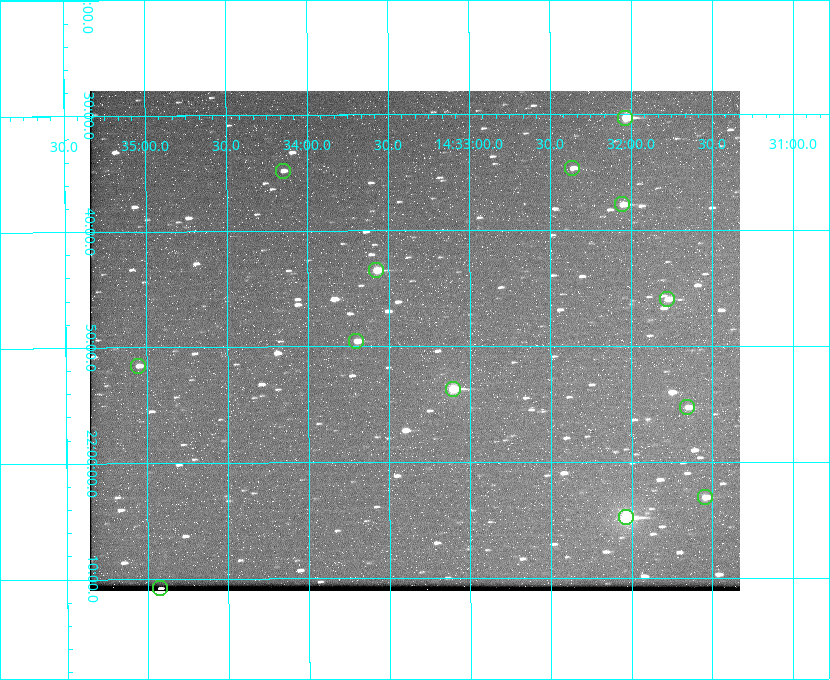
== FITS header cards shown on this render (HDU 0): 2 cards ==
NAXIS1  =                  650 / Width of table row in bytes
NAXIS2  =                  500 / Number of rows in table

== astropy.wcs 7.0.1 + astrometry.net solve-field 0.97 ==
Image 650 x 500 px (HDU 0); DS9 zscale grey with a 90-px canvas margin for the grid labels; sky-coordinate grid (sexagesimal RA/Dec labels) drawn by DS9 from the SOLVED WCS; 13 Tycho-2 reference stars matched to detected sources circled (green)
Header WCS: none
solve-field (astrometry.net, Tycho-2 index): SOLVED blind (the file carries no WCS)
Solved WCS: RA---TAN-SIP/DEC--TAN-SIP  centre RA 14:33:20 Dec +21:50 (218.34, +21.83 deg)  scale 5.17 arcsec/px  FOV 56.0' x 43.1'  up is -180 deg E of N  parity flipped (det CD > 0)
(file carries no celestial WCS; the grid is the blind solution)
Tycho-2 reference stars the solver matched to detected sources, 13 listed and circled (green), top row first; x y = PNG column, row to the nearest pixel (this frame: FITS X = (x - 90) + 1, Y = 500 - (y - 91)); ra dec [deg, ICRS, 3 dp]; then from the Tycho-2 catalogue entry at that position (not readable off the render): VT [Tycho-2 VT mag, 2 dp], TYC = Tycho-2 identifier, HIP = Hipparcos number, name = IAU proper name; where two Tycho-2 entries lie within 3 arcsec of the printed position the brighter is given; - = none
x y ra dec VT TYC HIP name
625 118 218.009 +21.506 9.86 1482-261-1 71070 -
572 168 218.091 +21.578 11.86 1482-488-1 - -
283 171 218.538 +21.580 12.32 1482-583-1 - -
622 204 218.013 +21.630 10.90 1482-192-1 - -
376 270 218.394 +21.724 10.38 1482-83-1 - -
667 299 217.944 +21.766 11.64 1482-281-1 - -
356 341 218.426 +21.826 11.53 1482-602-1 - -
138 366 218.763 +21.860 11.96 1483-381-1 - -
453 389 218.276 +21.895 9.80 1482-882-1 - -
687 407 217.914 +21.922 12.06 1482-114-1 - -
705 497 217.886 +22.051 11.56 1482-538-1 - -
626 517 218.009 +22.080 8.78 1482-606-1 71072 -
160 588 218.732 +22.180 12.45 1483-175-1 - -